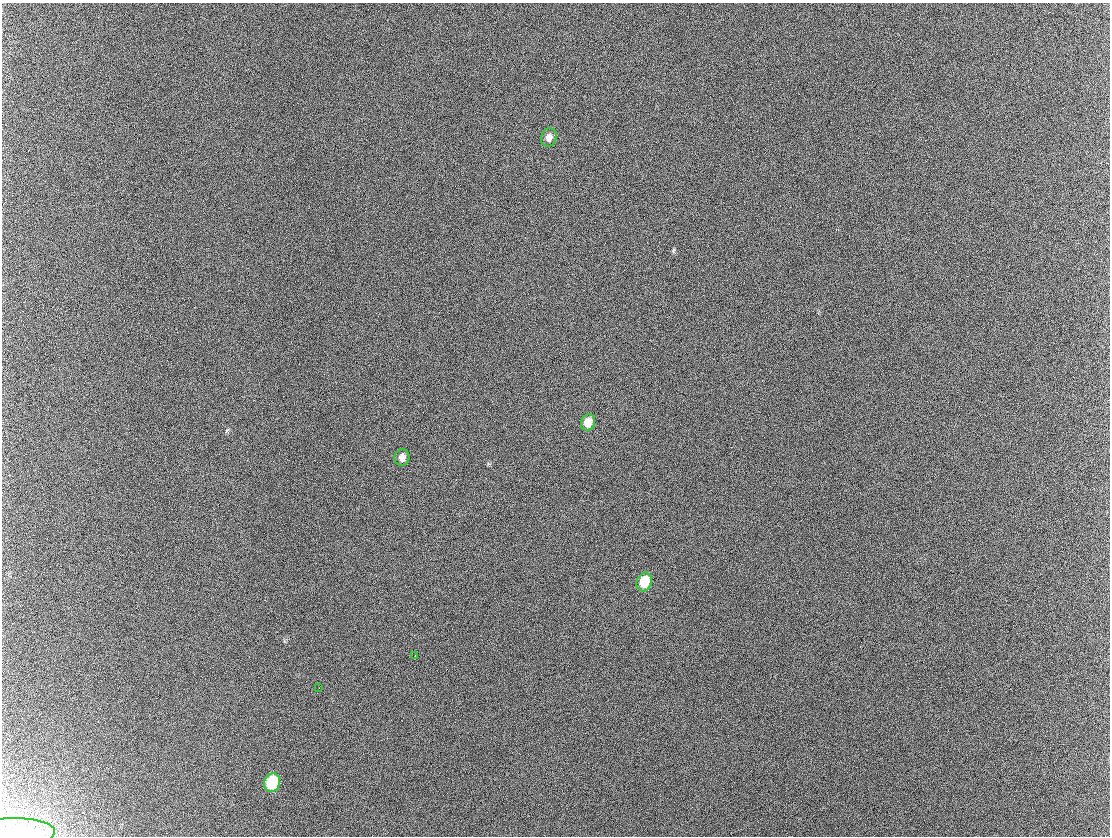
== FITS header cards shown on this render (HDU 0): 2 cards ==
NAXIS1  =                 1108 / Axis length
NAXIS2  =                  834 / Axis length

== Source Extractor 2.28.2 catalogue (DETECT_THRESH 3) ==
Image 1108 x 834 px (HDU 0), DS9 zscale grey, 1 PNG px = 1 image px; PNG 1112 x 838 px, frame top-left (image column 1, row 834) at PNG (2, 3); each listed source drawn as its Kron ellipse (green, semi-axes under 4 px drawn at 4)
Background 293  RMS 41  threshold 124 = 3 sigma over >= 5 px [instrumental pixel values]
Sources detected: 8; all 8 listed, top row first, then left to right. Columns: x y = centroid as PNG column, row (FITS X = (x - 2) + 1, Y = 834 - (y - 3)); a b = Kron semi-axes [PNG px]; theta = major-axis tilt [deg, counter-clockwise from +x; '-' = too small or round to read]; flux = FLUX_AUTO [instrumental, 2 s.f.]
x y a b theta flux
549 137 9 7 74 19000
588 422 8 7 - 35000
402 457 8 7 - 17000
644 582 9 7 74 72000
415 656 2 2 - 1500
319 688 2 2 - 1600
272 783 10 8 66 150000
5 835 50 16 4 68000
At the frame edge (FLAGS 8, measured only in part): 1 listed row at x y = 5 835